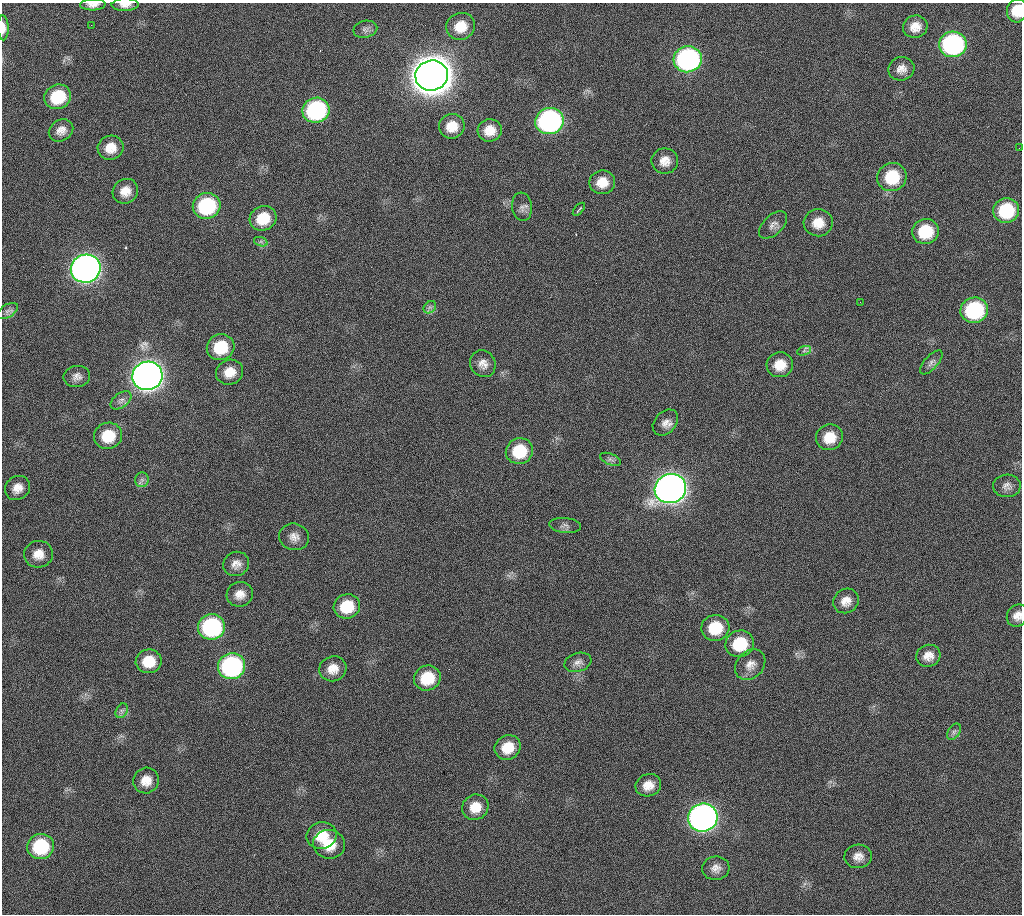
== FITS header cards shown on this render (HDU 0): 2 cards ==
NAXIS1  =                 1020 / length of data axis 1
NAXIS2  =                 912  / length of data axis 2

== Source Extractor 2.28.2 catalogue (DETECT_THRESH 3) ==
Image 1020 x 912 px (HDU 0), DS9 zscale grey, 1 PNG px = 1 image px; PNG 1024 x 916 px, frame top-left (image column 1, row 912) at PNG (2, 3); each listed source drawn as its Kron ellipse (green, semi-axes under 4 px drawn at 4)
Background 326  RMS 18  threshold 54.3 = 3 sigma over >= 5 px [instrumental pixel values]
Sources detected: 86; all 86 listed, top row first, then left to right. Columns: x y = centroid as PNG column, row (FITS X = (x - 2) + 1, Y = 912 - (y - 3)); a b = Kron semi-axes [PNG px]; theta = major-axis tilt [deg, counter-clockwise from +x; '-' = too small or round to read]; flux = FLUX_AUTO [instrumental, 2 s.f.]
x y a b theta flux
93 5 13 5 2 7.1e+03
125 5 13 6 1 8.0e+03
1017 11 12 10 78 2.7e+04
91 25 3 2 - 1.1e+03
461 26 15 13 23 2.4e+04
915 27 12 11 - 1.5e+04
3 28 12 5 -88 8.8e+03
365 29 12 8 13 5.5e+03
953 44 14 12 6 2.4e+05
688 59 14 13 - 3.3e+05
901 69 13 11 18 1.1e+04
432 76 16 15 - 4.4e+06
58 97 13 12 - 5.6e+04
316 110 13 12 - 1.9e+05
549 121 14 13 - 3.4e+05
452 126 13 12 - 2.1e+04
61 130 13 10 33 1.0e+04
490 130 12 11 - 1.8e+04
111 148 13 12 - 1.8e+04
1019 148 2 2 - 4.8e+02
665 161 13 13 - 1.4e+04
892 177 14 14 - 5.6e+04
602 182 13 11 0 1.9e+04
125 191 13 12 - 1.6e+04
207 206 14 13 - 1.2e+05
522 207 14 10 -83 6.4e+03
579 209 8 3 48 2.3e+03
1006 211 13 12 - 7.3e+04
263 218 13 12 - 3.5e+04
818 223 14 13 - 2.0e+04
773 225 17 9 43 8.1e+03
925 231 13 12 - 5.3e+04
261 242 7 4 -18 2.8e+03
86 269 15 14 - 1.0e+06
860 302 2 2 - 4.6e+03
430 307 7 5 44 3.2e+03
974 310 14 12 13 1.3e+05
7 311 12 6 32 4.9e+03
221 347 14 13 - 4.9e+04
804 351 7 4 19 2.6e+03
931 362 15 6 48 5.6e+03
483 364 14 12 -56 1.1e+04
780 365 13 12 - 2.2e+04
230 372 14 12 23 1.8e+04
147 376 15 14 - 1.5e+06
77 377 13 10 10 8.3e+03
121 400 12 7 38 5.6e+03
665 422 15 10 47 9.8e+03
108 436 14 13 - 3.7e+04
829 437 13 12 - 2.5e+04
519 451 14 12 24 4.6e+04
610 459 11 5 -21 4.3e+03
142 480 7 7 - 4.1e+03
1007 486 14 11 2 7.9e+03
18 488 13 11 37 1.3e+04
670 488 16 14 24 1.4e+06
565 525 16 7 -6 5.5e+03
294 537 15 13 -16 1.1e+04
38 554 14 13 - 1.6e+04
236 564 13 12 - 9.7e+03
240 594 13 12 - 1.3e+04
846 601 13 12 - 1.3e+04
347 606 13 12 - 4.1e+04
1017 615 11 10 - 9.9e+03
211 627 13 12 - 1.7e+05
715 628 14 13 - 4.2e+04
740 644 14 13 - 5.1e+04
928 656 12 11 - 1.2e+04
149 661 13 12 - 2.9e+04
578 662 14 9 16 7.3e+03
750 665 17 13 47 1.3e+04
231 666 14 13 - 2.4e+05
333 669 14 12 18 1.6e+04
427 678 13 12 - 4.2e+04
122 711 8 5 60 3.8e+03
954 732 9 5 54 3.9e+03
508 747 13 12 - 2.6e+04
146 780 13 12 - 1.6e+04
648 785 13 11 20 1.6e+04
475 807 13 12 - 2.0e+04
703 818 15 14 - 8.5e+05
322 835 15 13 12 2.8e+04
329 844 16 14 -7 3.0e+04
41 846 13 12 - 8.2e+04
858 856 14 11 4 1.1e+04
716 868 14 11 5 9.9e+03
At the frame edge (FLAGS 8, measured only in part): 5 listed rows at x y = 93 5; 125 5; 1017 11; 3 28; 1017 615